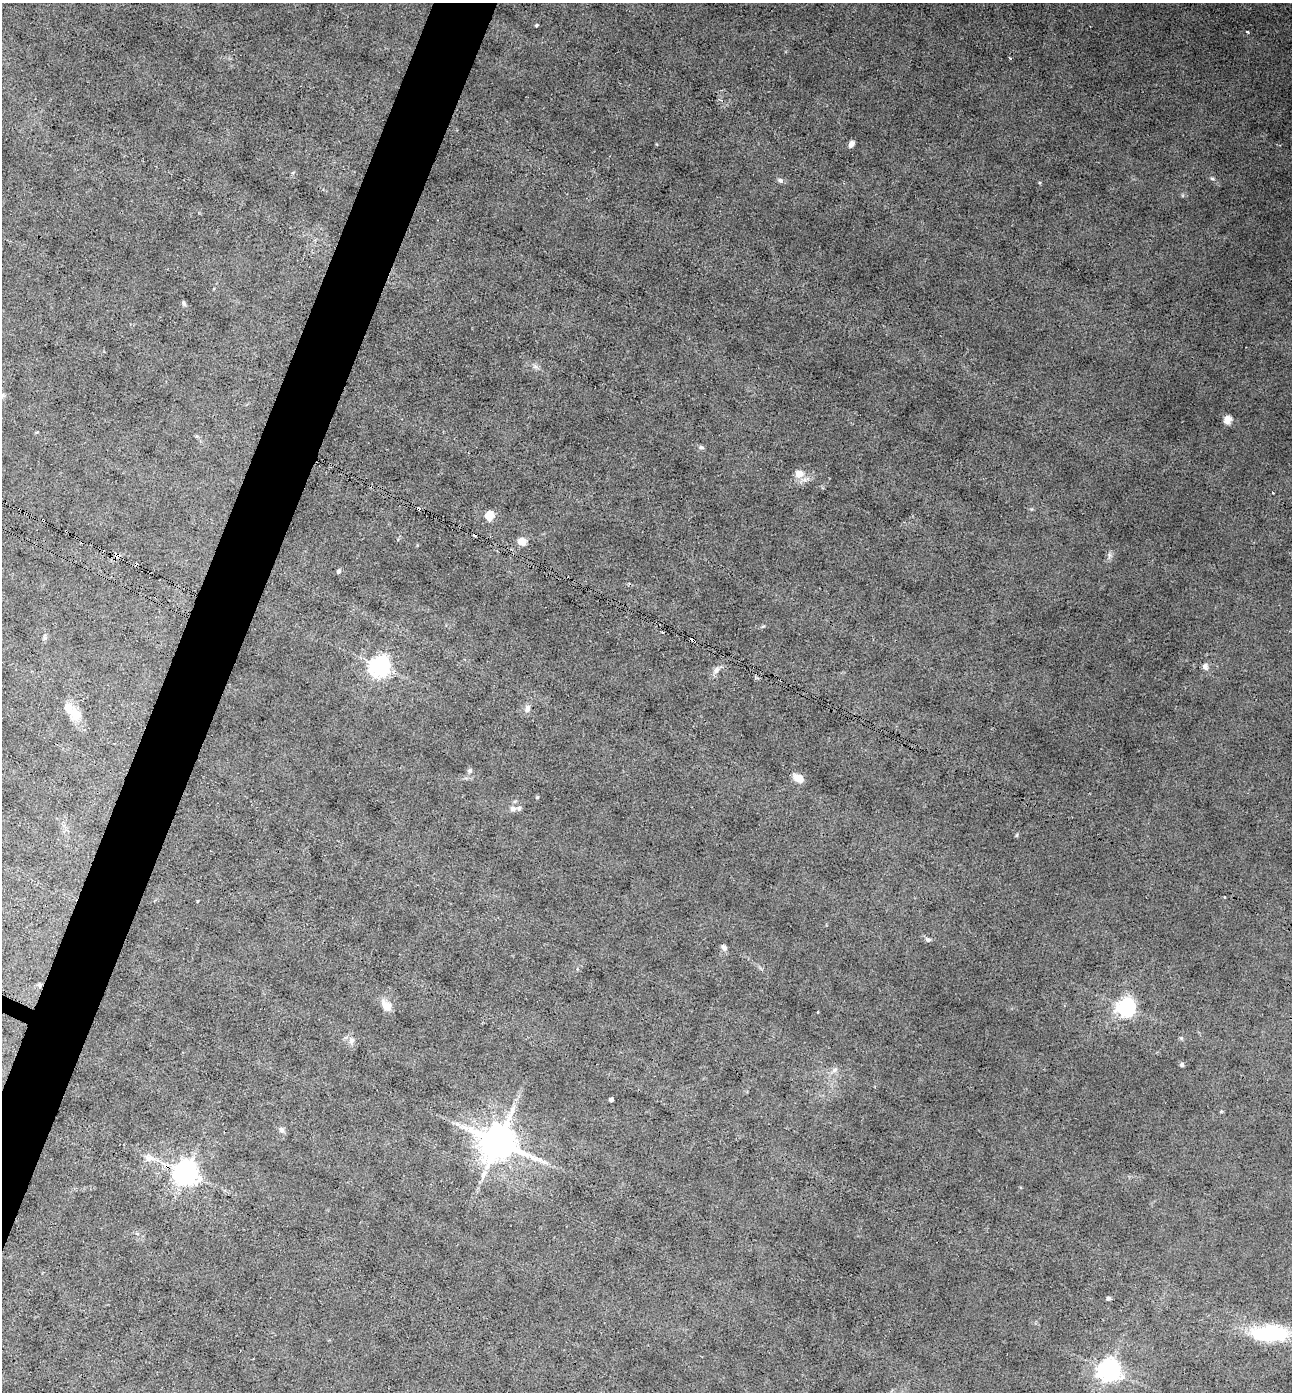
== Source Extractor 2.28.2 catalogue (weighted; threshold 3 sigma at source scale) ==
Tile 7 of 4 x 4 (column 3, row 2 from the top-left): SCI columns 2855-4144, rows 2782-4171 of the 5574 x 5562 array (HDU 1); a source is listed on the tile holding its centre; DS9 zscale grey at full resolution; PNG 1294 x 1394 px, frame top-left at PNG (2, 3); no overlay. Shown black and unused: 4% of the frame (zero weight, under 3 of 4 exposures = <1% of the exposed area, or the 3 px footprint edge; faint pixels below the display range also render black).
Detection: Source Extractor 2.28.2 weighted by HDU 2 'WHT'; one run over the whole footprint, this tile lists its part. Background 0.0533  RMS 0.0068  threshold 0.0304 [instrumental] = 3 sigma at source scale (4.5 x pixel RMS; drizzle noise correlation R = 1.50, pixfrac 1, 0.05/0.05 arcsec/px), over >= 5 px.
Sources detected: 51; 5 cosmic-ray / hot-pixel residue — not listed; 1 inside a brighter listed object's ellipse — not listed separately; the other 45 listed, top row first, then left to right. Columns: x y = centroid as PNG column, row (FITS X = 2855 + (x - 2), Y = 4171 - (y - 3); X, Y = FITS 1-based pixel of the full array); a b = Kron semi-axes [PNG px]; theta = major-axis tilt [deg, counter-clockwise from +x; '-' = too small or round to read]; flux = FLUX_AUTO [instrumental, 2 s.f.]
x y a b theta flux
536 25 4 3 - 0.82
1247 32 4 3 - 0.73
1010 58 3 3 - 0.84
851 144 7 5 55 2.9
1212 178 6 4 -20 0.9
780 180 7 6 - 1.7
184 303 6 5 - 1.2
1228 420 9 8 - 4.4
701 447 7 5 -42 1.2
799 474 6 6 - 11
1273 493 3 2 - 1.4
489 518 12 9 -35 5.2
43 520 3 3 - 1.7
522 541 9 8 - 5.8
339 571 4 4 - 1.3
693 641 4 3 - 13
1205 666 9 7 -89 2.6
380 667 7 7 - 390
716 670 11 6 58 2.9
527 708 9 6 77 2.8
69 709 26 13 -38 11
470 771 6 6 - 1.5
798 778 10 7 -31 7.5
513 809 10 7 -21 2.8
1225 897 3 3 - 1.3
197 901 4 2 - 0.55
928 939 8 5 -42 1.5
724 948 7 6 - 2.3
39 985 6 4 -76 1.3
387 1006 15 10 -46 6.1
1126 1007 7 6 - 300
818 1012 3 2 - 0.88
351 1040 8 7 - 2.5
1181 1065 5 5 - 1.2
835 1070 7 5 22 1.9
611 1100 4 4 - 2.3
282 1130 8 7 - 2.1
498 1142 10 10 - 1900
149 1158 11 7 26 4
542 1161 15 3 -36 2.8
186 1173 7 7 - 700
484 1174 12 6 54 3.2
1108 1298 6 5 - 1.1
1270 1333 38 16 -1 54
1109 1370 8 7 - 430
Overlapping masked pixels (flux is a lower limit): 3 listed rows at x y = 43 520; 693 641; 39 985
Unlisted compact peaks at least as high as the median listed source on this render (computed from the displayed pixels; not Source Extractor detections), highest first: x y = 1017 835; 1109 555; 1181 1038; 535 366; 1040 183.